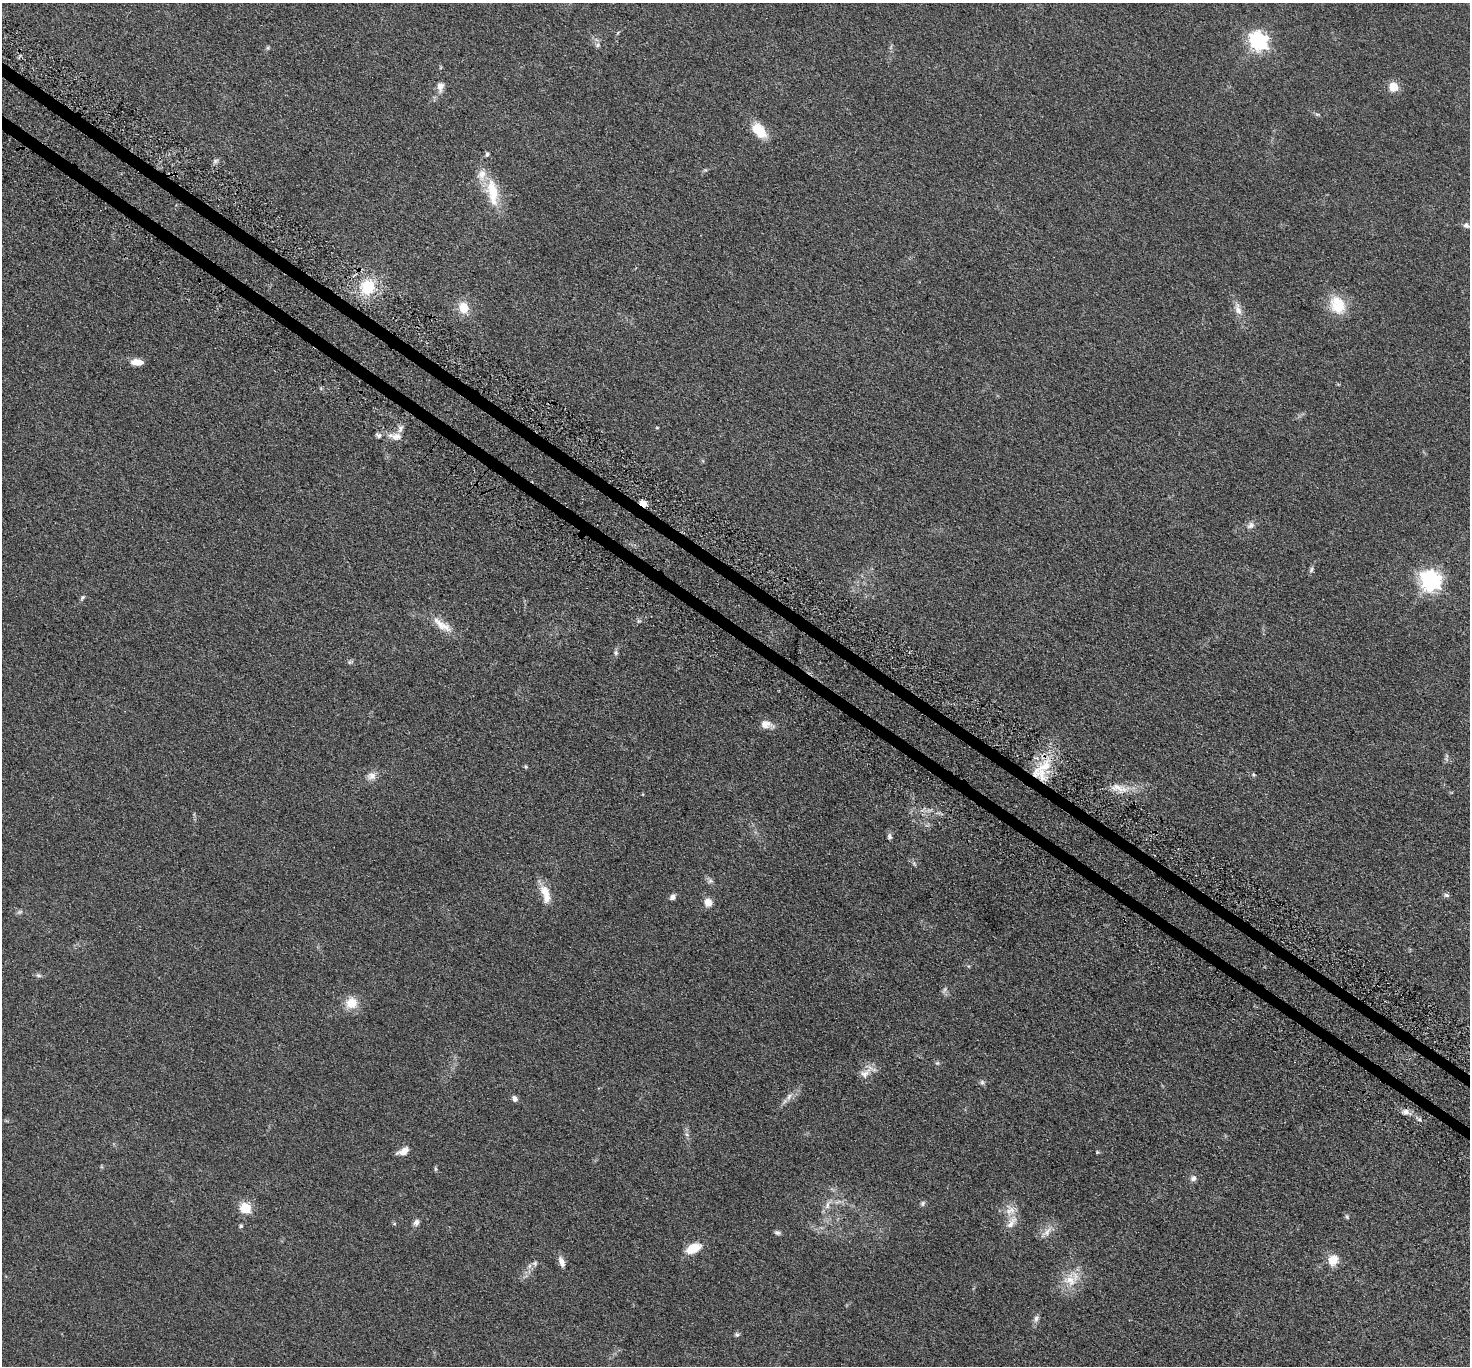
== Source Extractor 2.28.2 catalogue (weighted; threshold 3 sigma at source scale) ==
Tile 11 of 4 x 4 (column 3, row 3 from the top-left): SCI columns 3006-4473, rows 1718-3081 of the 6011 x 6022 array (HDU 1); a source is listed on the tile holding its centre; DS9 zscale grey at full resolution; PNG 1472 x 1368 px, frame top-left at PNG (2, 3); no overlay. Shown black and unused: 2% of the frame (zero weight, under 3 of 5 exposures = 4% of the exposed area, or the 3 px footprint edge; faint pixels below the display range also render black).
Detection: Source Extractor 2.28.2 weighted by HDU 2 'WHT'; one run over the whole footprint, this tile lists its part. Background 0.0471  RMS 0.0071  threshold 0.0319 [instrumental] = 3 sigma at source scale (4.5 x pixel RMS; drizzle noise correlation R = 1.50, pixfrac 1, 0.05/0.05 arcsec/px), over >= 5 px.
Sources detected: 75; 1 too faint to see at this stretch — not listed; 5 inside a brighter listed object's ellipse — not listed separately; the other 69 listed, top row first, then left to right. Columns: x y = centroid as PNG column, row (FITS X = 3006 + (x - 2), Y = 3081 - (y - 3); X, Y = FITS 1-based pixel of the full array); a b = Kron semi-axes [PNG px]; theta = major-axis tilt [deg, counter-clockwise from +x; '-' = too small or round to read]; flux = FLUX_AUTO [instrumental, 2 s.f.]
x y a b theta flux
1258 41 7 7 - 260
597 45 7 5 23 1.5
440 86 14 8 85 4.5
1393 87 6 5 - 25
1317 114 6 4 -18 0.93
759 131 21 11 -47 14
487 154 5 4 - 1.5
215 161 7 6 - 1.6
493 191 32 14 -80 21
1466 225 9 7 -26 2.1
368 287 20 18 72 24
1337 305 25 19 -61 17
464 308 12 10 -72 11
1238 309 17 8 -73 5.5
137 362 13 7 -2 6.6
657 428 5 3 - 0.54
395 436 22 9 -7 7.1
643 503 8 5 -30 5.4
1251 525 11 8 39 3.1
1311 570 9 5 72 1.5
1430 581 8 7 - 360
82 597 8 5 46 1.2
442 625 33 10 -35 10
616 653 7 6 - 1.5
350 662 9 5 22 1.2
766 724 17 10 -9 5.8
526 767 5 5 - 0.96
1041 774 25 16 -28 18
1253 774 6 5 - 1
371 776 13 10 3 4.6
1119 788 30 9 -11 9.4
889 836 8 6 -86 1.7
914 864 8 3 -45 1.1
710 881 8 6 12 1.7
545 891 18 13 -46 8.8
1447 895 7 5 -7 1.5
672 897 7 6 - 2.2
708 902 9 8 - 6.5
20 912 8 6 21 1.4
38 975 8 5 -19 1.5
351 1003 14 13 - 11
937 1063 6 4 41 1
865 1073 17 11 34 6.2
982 1082 7 5 -74 1.5
789 1097 11 6 59 3.2
515 1099 8 6 -53 2.4
1405 1112 9 7 12 3.1
687 1134 7 4 -45 1.5
403 1151 14 7 26 5.5
1097 1152 5 4 - 0.75
435 1169 6 4 -90 0.85
1193 1178 7 6 - 2.6
923 1203 7 6 - 1.4
828 1205 18 6 63 4.8
245 1208 6 6 - 42
1347 1217 8 4 -55 1.1
416 1223 8 7 - 2.4
1011 1223 22 9 60 7.2
394 1224 6 4 0 0.79
241 1226 5 5 - 1.2
1046 1232 22 6 43 4.7
777 1233 8 5 -12 1.6
693 1248 17 10 26 13
1333 1260 13 11 61 9.4
562 1262 13 6 -69 4.3
535 1263 8 7 - 2.1
1070 1280 20 18 -49 14
1036 1318 10 6 73 2.5
737 1334 7 6 - 1.3
Overlapping masked pixels (flux is a lower limit): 2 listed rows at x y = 643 503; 1041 774